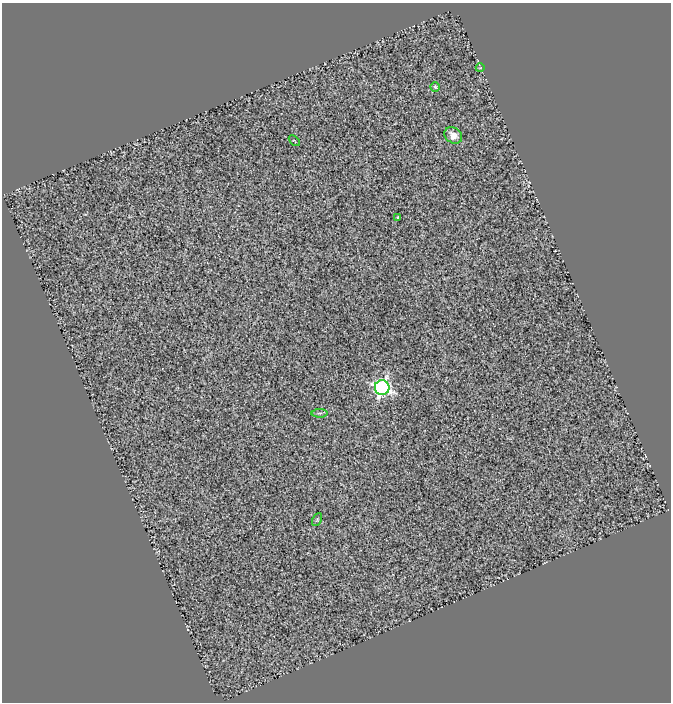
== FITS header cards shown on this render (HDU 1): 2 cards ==
NAXIS1  =                  669
NAXIS2  =                  700

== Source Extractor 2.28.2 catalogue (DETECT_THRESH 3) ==
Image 669 x 700 px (HDU 1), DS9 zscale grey, 1 PNG px = 1 image px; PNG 673 x 704 px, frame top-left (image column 1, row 700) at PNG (2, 3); each listed source drawn as its Kron ellipse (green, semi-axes under 4 px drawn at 4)
Background 0.613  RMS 0.62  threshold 1.86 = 3 sigma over >= 5 px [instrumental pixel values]
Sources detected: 8; all 8 listed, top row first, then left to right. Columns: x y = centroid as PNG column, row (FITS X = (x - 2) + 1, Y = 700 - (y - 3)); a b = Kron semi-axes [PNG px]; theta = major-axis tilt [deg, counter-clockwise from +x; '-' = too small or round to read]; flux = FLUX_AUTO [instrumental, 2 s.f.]
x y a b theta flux
480 68 4 3 - 28
435 87 5 4 - 68
453 135 9 7 -38 400
294 141 6 2 -45 32
398 217 3 3 - 72
382 388 7 7 - 15000
320 413 8 4 1 74
317 519 7 4 64 63